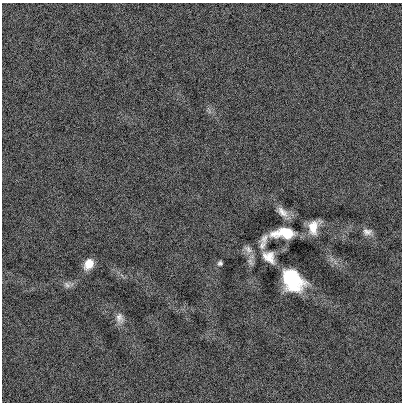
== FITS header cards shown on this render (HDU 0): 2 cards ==
NAXIS1  =                  400
NAXIS2  =                  400

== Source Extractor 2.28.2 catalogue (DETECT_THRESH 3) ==
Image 400 x 400 px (HDU 0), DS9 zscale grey, 1 PNG px = 1 image px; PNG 404 x 404 px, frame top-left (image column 1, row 400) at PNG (2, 3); no overlay
Background -8.48e-04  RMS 0.12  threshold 0.346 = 3 sigma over >= 5 px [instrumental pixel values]
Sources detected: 14; all 14 listed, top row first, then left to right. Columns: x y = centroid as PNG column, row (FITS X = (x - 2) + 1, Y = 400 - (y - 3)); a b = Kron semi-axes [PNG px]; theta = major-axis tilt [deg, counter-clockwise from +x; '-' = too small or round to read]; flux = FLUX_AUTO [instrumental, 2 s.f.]
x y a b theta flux
282 212 18 9 -43 68
313 227 14 10 73 110
367 232 12 9 -3 43
285 233 20 9 2 270
264 238 15 8 53 48
262 245 12 8 56 44
248 249 15 8 -42 44
269 257 17 12 -44 91
250 262 13 7 -61 34
220 263 6 6 - 18
89 264 11 8 61 110
292 280 20 14 -48 570
67 285 11 7 -41 31
120 318 14 10 -74 54